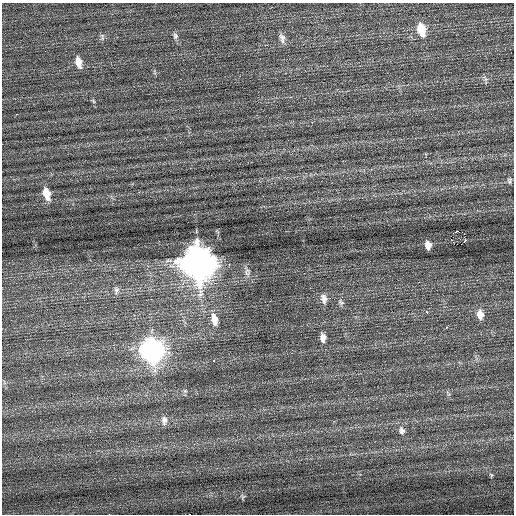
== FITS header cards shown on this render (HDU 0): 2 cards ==
NAXIS1  =                  512 / Axis length
NAXIS2  =                  512 / Axis length

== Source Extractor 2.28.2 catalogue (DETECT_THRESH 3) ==
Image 512 x 512 px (HDU 0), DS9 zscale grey, 1 PNG px = 1 image px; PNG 516 x 516 px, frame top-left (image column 1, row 512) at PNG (2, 3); no overlay
Background 0.348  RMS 0.75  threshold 2.24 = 3 sigma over >= 5 px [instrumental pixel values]
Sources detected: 35; all 35 listed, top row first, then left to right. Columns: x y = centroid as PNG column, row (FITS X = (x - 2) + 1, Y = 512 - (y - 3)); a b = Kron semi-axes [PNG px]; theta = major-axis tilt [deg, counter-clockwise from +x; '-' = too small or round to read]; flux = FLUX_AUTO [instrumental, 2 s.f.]
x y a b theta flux
421 30 13 7 -75 1100
175 36 8 7 - 150
102 37 11 4 85 97
282 38 13 7 -80 220
78 62 12 7 -77 480
485 79 9 4 -64 110
93 101 7 4 -70 74
509 181 8 5 -88 96
46 194 13 7 -74 850
457 231 3 2 - 350
453 233 3 2 - 81
451 239 2 2 - 160
465 240 3 2 - 180
461 244 2 2 - 230
428 245 7 5 -83 350
198 262 15 12 -73 86000
247 272 16 7 -79 270
252 281 3 2 - 160
116 290 9 6 -85 140
324 299 13 8 -78 330
341 302 11 7 -38 160
427 312 3 3 - 190
480 314 11 8 -81 440
214 320 14 8 -78 650
446 327 3 2 - 700
323 338 10 7 -86 300
152 351 13 9 -78 27000
214 361 3 3 - 77
185 391 5 5 - 77
164 420 12 8 -89 260
402 431 11 8 -76 230
491 475 6 4 -58 73
243 496 7 5 72 92
109 514 2 2 - 81
189 514 2 2 - 560
At the frame edge (FLAGS 8, measured only in part): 2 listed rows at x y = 109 514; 189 514